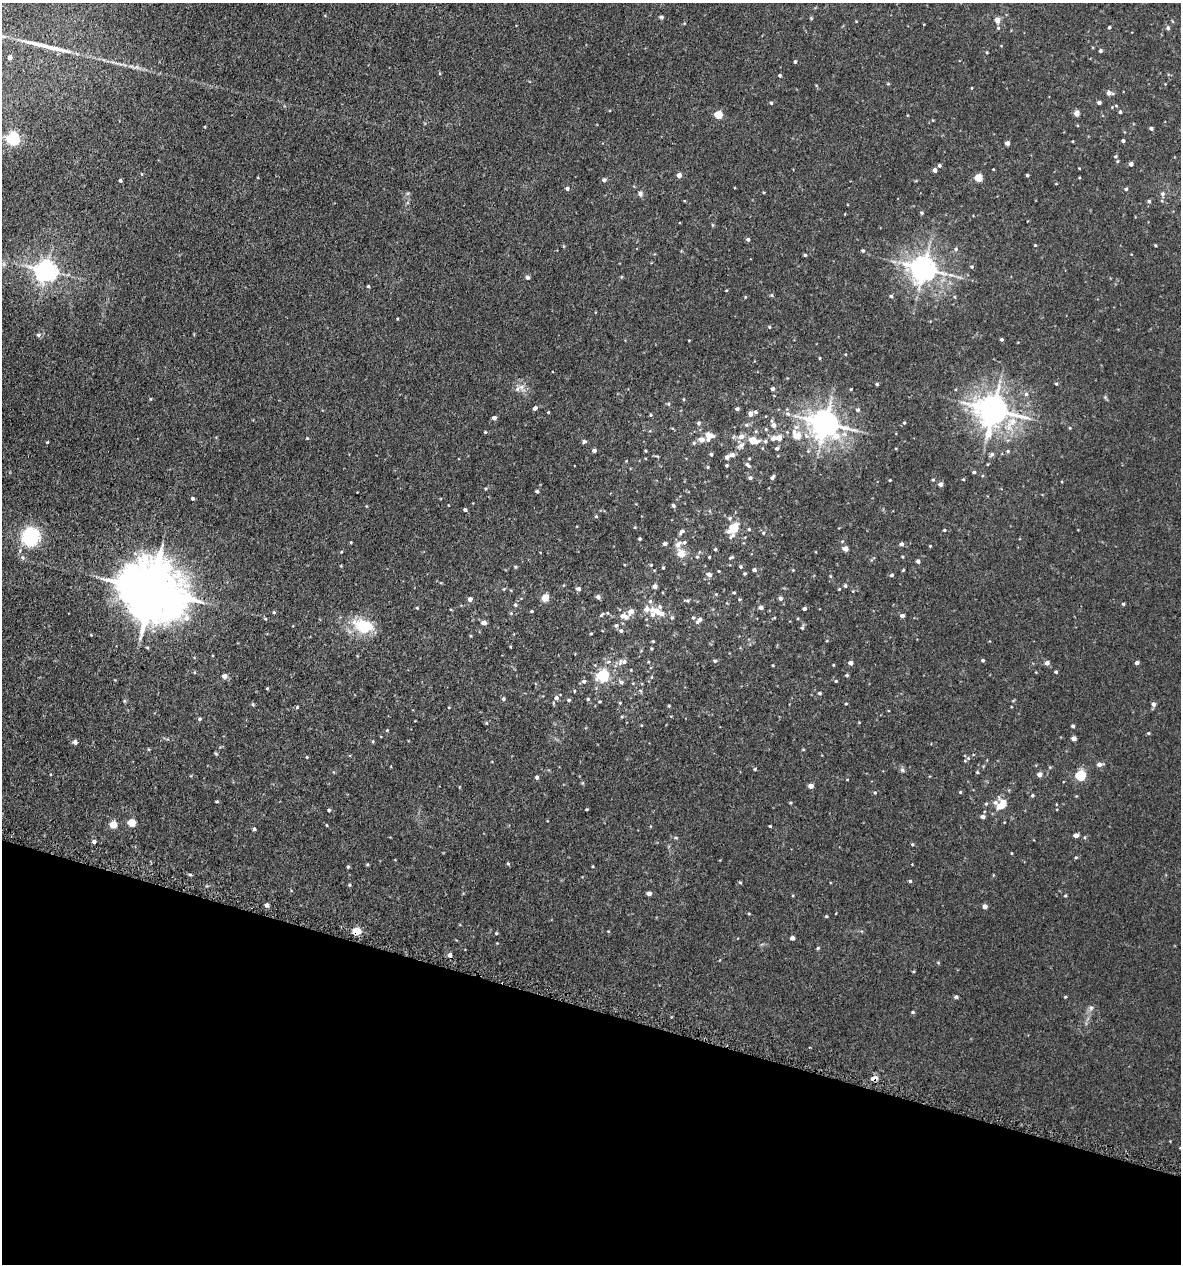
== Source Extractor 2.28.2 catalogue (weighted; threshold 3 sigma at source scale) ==
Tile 15 of 4 x 4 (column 3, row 4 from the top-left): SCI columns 2694-3872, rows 50-1311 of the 5222 x 5150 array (HDU 1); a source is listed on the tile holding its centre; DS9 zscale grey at full resolution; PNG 1183 x 1266 px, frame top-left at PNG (2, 3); no overlay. Shown black and unused: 20% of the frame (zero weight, under 3 of 5 exposures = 5% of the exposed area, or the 3 px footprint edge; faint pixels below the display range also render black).
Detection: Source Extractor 2.28.2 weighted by HDU 2 'WHT'; one run over the whole footprint, this tile lists its part. Background 0.0181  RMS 0.0034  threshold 0.0152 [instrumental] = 3 sigma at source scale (4.5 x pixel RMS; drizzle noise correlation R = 1.50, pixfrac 1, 0.05/0.05 arcsec/px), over >= 5 px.
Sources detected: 292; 1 long thin detection or spike segment (spike, bleed or trail) — not listed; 9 inside a brighter listed object's ellipse — not listed separately; the other 282 listed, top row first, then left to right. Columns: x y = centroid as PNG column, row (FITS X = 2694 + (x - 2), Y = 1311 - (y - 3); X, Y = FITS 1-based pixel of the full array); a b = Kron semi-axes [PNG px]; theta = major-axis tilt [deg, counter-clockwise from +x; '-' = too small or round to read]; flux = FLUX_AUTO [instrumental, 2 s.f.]
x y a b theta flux
661 17 4 4 - 0.64
811 18 4 4 - 0.31
997 20 5 5 - 2.4
1109 27 4 3 - 0.5
1168 28 6 4 -79 0.63
1100 51 4 3 - 0.6
987 52 4 3 - 0.27
10 57 4 4 - 1.4
795 62 3 3 - 0.52
780 75 4 3 - 0.45
888 84 5 3 - 0.28
972 88 4 3 - 0.22
1109 93 7 5 -10 1.3
1099 102 4 3 - 0.85
771 103 4 4 - 0.39
1116 106 5 3 - 0.3
1120 112 4 3 - 0.43
1077 113 4 4 - 2.5
718 115 5 5 - 7.6
205 127 4 2 - 0.23
1151 128 4 3 - 0.7
13 139 6 5 - 57
1123 141 3 3 - 0.61
1007 143 4 4 - 1.5
1115 156 5 4 - 0.45
1131 164 4 4 - 0.99
939 165 4 4 - 0.58
935 170 4 4 - 1.3
142 174 4 2 - 0.22
679 175 4 4 - 2.1
1027 175 3 3 - 0.48
978 178 5 5 - 8.6
604 180 5 5 - 0.79
120 181 4 4 - 0.47
567 189 4 4 - 0.82
1126 189 4 4 - 0.5
640 193 7 5 -89 0.76
1162 194 6 5 - 0.73
1149 201 5 4 - 0.52
922 213 4 4 - 0.49
748 239 4 4 - 0.7
1035 245 4 3 - 0.27
1155 245 3 3 - 0.34
956 249 5 5 - 0.52
863 250 5 4 - 0.42
805 255 4 4 - 0.41
972 267 5 4 - 0.38
923 269 8 8 - 360
46 271 7 7 - 210
527 277 5 5 - 0.64
368 286 3 3 - 0.41
726 290 4 2 - 0.22
772 295 6 4 -89 0.38
891 296 4 4 - 0.46
745 297 4 3 - 0.29
955 297 5 3 - 0.31
769 327 4 3 - 0.33
38 335 6 5 - 0.74
1001 339 3 3 - 0.59
820 358 4 2 - 0.28
877 384 3 3 - 0.44
1056 384 4 3 - 0.4
517 389 9 6 50 1.1
772 389 4 3 - 0.74
851 389 3 2 - 0.28
1026 394 5 5 - 0.69
668 404 5 4 - 0.39
535 408 4 4 - 1.1
737 409 4 3 - 0.72
858 410 5 5 - 0.61
993 410 10 10 - 530
548 412 3 3 - 0.28
755 412 5 4 - 0.62
751 414 5 5 - 1.4
788 414 8 5 -7 0.83
650 415 4 3 - 0.34
494 418 4 4 - 1.2
699 423 5 5 - 0.56
904 423 4 3 - 0.4
825 424 9 8 - 430
746 425 6 5 - 0.59
773 425 6 5 - 1.7
1070 428 4 3 - 0.28
766 429 5 4 - 0.37
485 432 4 4 - 0.31
709 436 8 7 - 3.8
797 436 9 7 -47 5
741 437 8 7 - 1.8
307 438 4 3 - 0.25
773 438 6 6 - 1.3
778 438 5 5 - 2.9
702 440 6 5 - 2
753 440 8 7 - 5.1
584 441 6 5 - 0.57
765 441 6 5 - 0.63
47 442 4 3 - 0.28
741 445 10 7 43 1.4
777 448 5 4 - 0.63
594 451 4 4 - 1.1
645 451 3 2 - 0.33
1008 451 4 4 - 0.4
711 454 4 3 - 0.56
992 454 7 5 44 0.76
732 455 6 5 - 1.3
727 457 5 5 - 1
749 459 4 3 - 0.32
726 465 3 3 - 0.38
748 465 7 4 -37 0.8
708 467 4 4 - 0.35
974 472 4 3 - 0.51
772 477 5 3 - 0.86
750 478 5 4 - 0.69
963 479 3 3 - 0.32
890 480 3 3 - 0.27
933 480 4 3 - 0.34
940 484 4 4 - 1.3
485 489 4 3 - 0.31
537 491 4 3 - 0.54
192 498 4 3 - 0.53
673 505 4 4 - 0.55
465 510 4 4 - 0.58
596 516 4 4 - 0.35
730 518 6 4 46 0.49
635 527 4 3 - 0.25
733 528 8 5 55 15
749 529 4 4 - 0.37
944 530 4 3 - 0.38
682 531 7 4 44 0.78
763 533 5 4 - 0.38
31 536 18 16 70 20
640 539 3 3 - 0.44
351 542 3 3 - 0.27
665 543 4 3 - 0.93
901 544 4 4 - 0.86
678 545 10 6 46 1.5
930 546 4 3 - 0.26
715 549 3 3 - 0.43
845 549 4 4 - 2.4
681 554 10 8 -61 3.1
697 557 4 4 - 0.36
709 557 3 2 - 0.29
731 557 6 3 28 0.41
918 561 4 4 - 0.89
651 565 4 3 - 0.29
515 567 5 4 - 0.39
741 567 4 4 - 0.45
663 568 3 3 - 0.32
754 570 4 3 - 0.79
903 570 4 3 - 0.29
719 571 3 3 - 0.27
709 574 6 5 - 1.1
745 574 3 3 - 0.4
892 575 5 4 - 0.5
830 576 4 4 - 0.31
655 586 4 4 - 1.4
845 586 4 4 - 0.54
504 589 5 3 - 0.27
578 589 4 4 - 1.1
839 589 4 3 - 0.27
152 590 20 16 -27 1900
734 593 3 3 - 0.34
716 594 5 4 - 0.29
598 597 4 4 - 1.1
545 598 5 4 - 5.8
780 598 5 5 - 0.83
470 599 4 4 - 1.4
650 601 6 5 - 0.55
1123 604 4 4 - 0.37
515 605 5 5 - 0.58
660 607 6 5 - 0.58
761 607 4 4 - 1.2
417 608 4 3 - 0.29
804 609 4 3 - 0.86
652 610 9 7 -12 2.1
531 611 4 3 - 0.31
274 612 4 4 - 0.34
661 613 6 5 - 1.3
602 615 7 3 48 0.46
624 616 12 7 -12 2.4
902 616 5 4 - 0.94
672 618 5 4 - 0.48
693 618 5 4 - 0.46
265 619 5 3 - 0.27
699 620 8 5 43 1.2
484 623 4 4 - 2.1
616 625 6 5 - 0.59
362 627 21 15 -61 7.4
802 628 5 5 - 0.41
621 631 5 5 - 0.61
591 634 4 2 - 0.28
653 641 3 3 - 0.27
651 649 3 3 - 0.36
983 660 4 4 - 0.48
715 661 5 4 - 0.58
624 662 10 7 -4 1.4
851 663 4 4 - 1.3
1047 663 5 5 - 1.3
1137 663 4 4 - 0.92
773 665 4 2 - 0.25
833 665 4 3 - 0.25
1056 672 4 3 - 0.43
847 675 4 4 - 0.49
224 676 5 5 - 1.8
603 676 6 5 - 43
584 681 5 5 - 0.72
836 681 3 3 - 0.32
621 682 6 5 - 0.73
267 688 4 3 - 0.27
819 693 5 4 - 0.49
556 698 6 5 - 0.92
503 699 4 4 - 0.67
588 699 4 4 - 0.4
569 700 4 3 - 0.51
600 702 4 3 - 0.33
620 703 4 3 - 0.27
846 704 3 3 - 0.3
1154 704 6 5 - 0.97
253 705 5 4 - 0.37
669 706 4 3 - 0.33
297 707 5 3 - 0.33
200 719 5 4 - 0.45
1073 726 3 3 - 0.66
387 730 4 3 - 0.28
1148 733 4 3 - 0.39
1074 738 4 4 - 1.6
373 741 4 4 - 0.35
75 742 6 5 - 0.9
803 750 5 3 - 0.26
216 754 5 3 - 0.31
307 757 4 3 - 0.26
965 761 5 3 - 0.27
1099 764 7 5 8 1
755 769 4 4 - 0.36
902 770 6 6 - 0.66
977 772 4 4 - 0.33
1039 774 5 4 - 1.8
1080 776 5 5 - 23
537 777 4 4 - 0.66
811 786 4 4 - 2
960 792 4 4 - 0.31
875 793 4 4 - 0.33
1032 795 4 4 - 0.39
217 801 4 2 - 0.36
790 803 5 3 - 0.28
986 804 5 4 - 0.37
1000 806 10 6 16 3
587 809 3 2 - 0.32
329 810 4 3 - 0.5
983 817 5 4 - 1.2
131 823 5 5 - 8.6
113 825 5 5 - 5.2
326 825 4 3 - 0.25
770 826 3 3 - 0.3
254 829 4 3 - 0.57
1076 835 5 4 - 1.5
94 841 4 4 - 0.85
912 844 4 4 - 0.35
1076 857 4 4 - 0.37
367 864 4 4 - 0.36
508 864 4 4 - 0.37
593 866 4 3 - 0.26
348 867 4 3 - 0.41
190 874 5 3 - 0.39
910 881 4 4 - 0.46
740 882 5 3 - 0.32
349 885 4 4 - 0.34
649 894 4 4 - 1.5
1065 896 4 4 - 0.34
267 905 4 4 - 1.1
985 906 4 4 - 1.5
749 914 5 3 - 0.3
826 916 4 3 - 0.37
356 931 5 4 - 9.7
496 933 4 3 - 0.33
792 938 4 4 - 1.1
818 948 5 4 - 0.4
450 955 5 5 - 1.3
956 997 4 3 - 0.75
1065 997 4 3 - 0.3
1091 1008 7 6 - 0.83
913 1012 4 3 - 0.42
874 1078 8 5 8 1.9
Overlapping masked pixels (flux is a lower limit): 2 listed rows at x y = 356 931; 874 1078